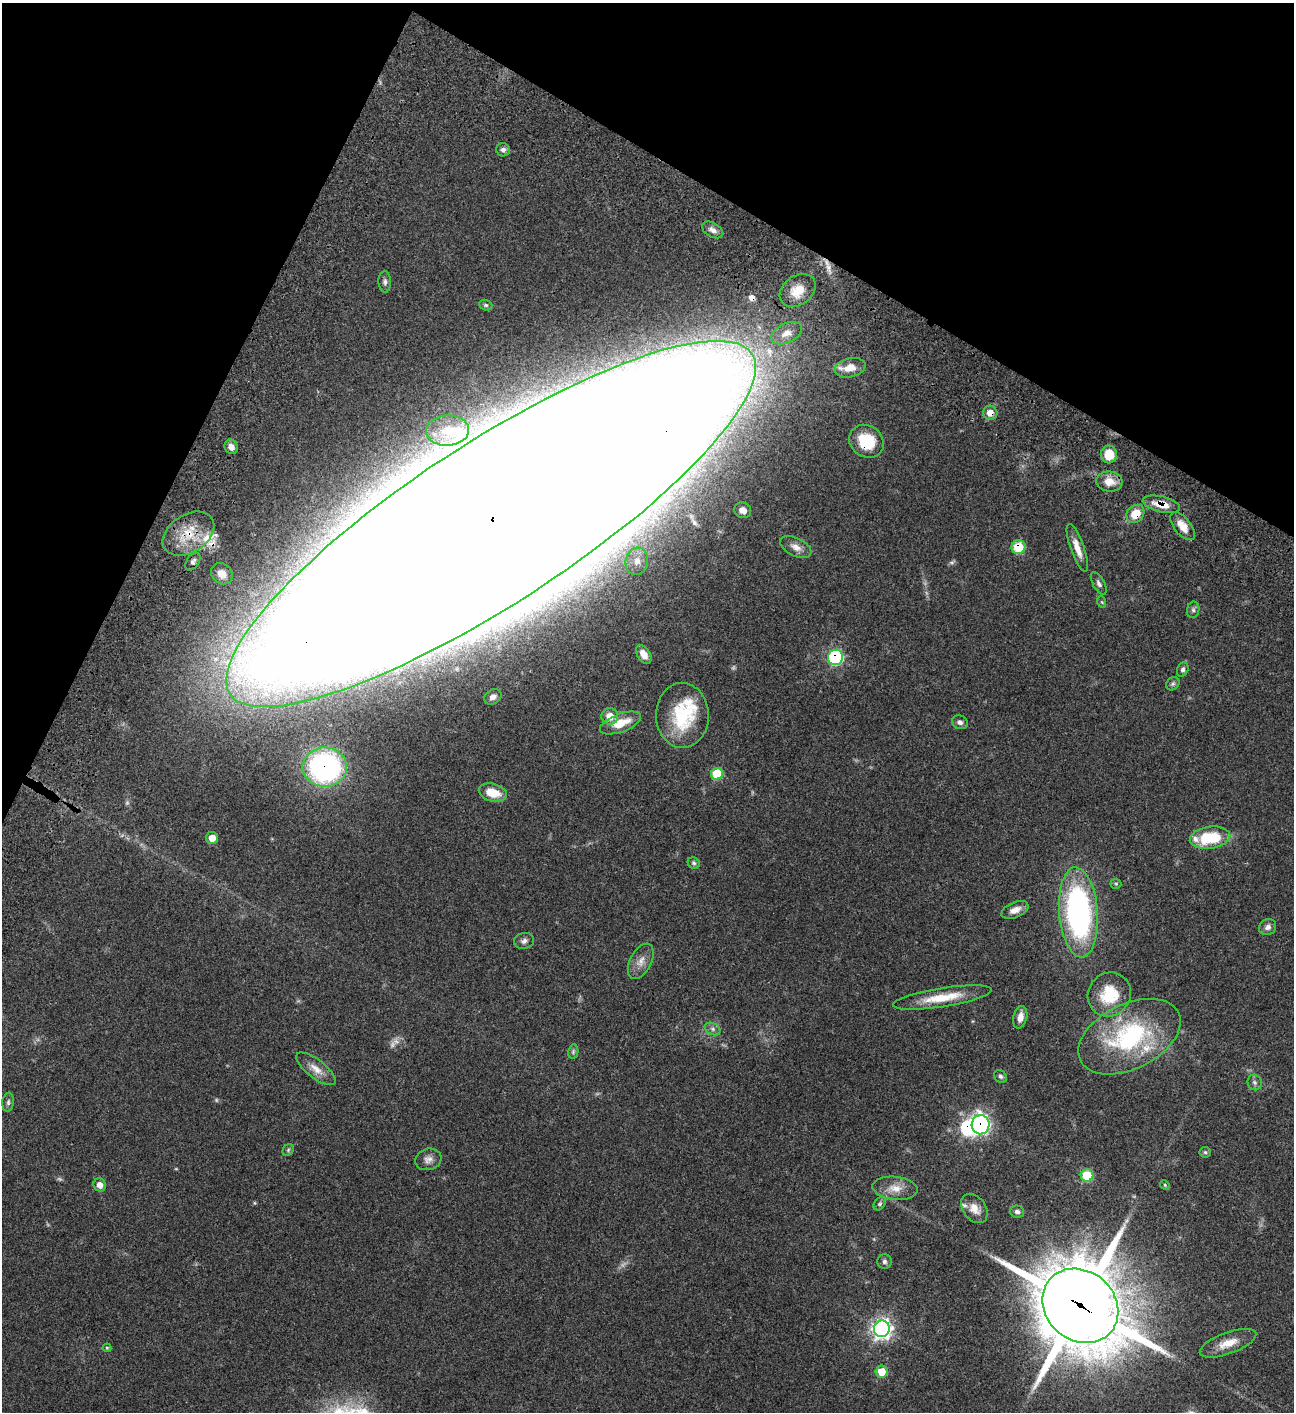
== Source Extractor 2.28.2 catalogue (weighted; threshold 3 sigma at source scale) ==
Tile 2 of 4 x 4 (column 2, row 1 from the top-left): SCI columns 1799-3090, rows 4432-5841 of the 6051 x 6048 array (HDU 1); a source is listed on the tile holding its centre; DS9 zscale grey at full resolution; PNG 1296 x 1414 px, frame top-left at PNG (2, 3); each listed source drawn as its Kron ellipse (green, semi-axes under 4 px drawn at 4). Shown black and unused: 23% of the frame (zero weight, under 3 of 4 exposures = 13% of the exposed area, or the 3 px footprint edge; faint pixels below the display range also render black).
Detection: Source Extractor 2.28.2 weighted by HDU 2 'WHT'; one run over the whole footprint, this tile lists its part. Background 0.0654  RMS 0.0058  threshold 0.0262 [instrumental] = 3 sigma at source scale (4.5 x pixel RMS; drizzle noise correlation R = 1.50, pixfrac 1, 0.05/0.05 arcsec/px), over >= 5 px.
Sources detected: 87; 3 too faint to see at this stretch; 2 inside a brighter object's white glare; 1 cosmic-ray / hot-pixel residue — neither listed nor drawn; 5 inside a brighter listed object's ellipse — not listed separately; the other 76 listed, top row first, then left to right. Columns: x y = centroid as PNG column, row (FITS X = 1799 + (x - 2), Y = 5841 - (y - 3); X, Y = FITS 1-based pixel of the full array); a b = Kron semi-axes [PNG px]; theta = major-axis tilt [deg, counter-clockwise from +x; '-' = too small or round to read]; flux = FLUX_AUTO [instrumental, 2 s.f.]
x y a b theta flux
503 150 7 6 - 1.9
713 230 11 7 -30 3
385 282 10 6 -88 1.9
798 290 19 14 37 11
486 305 7 5 -21 1.1
786 333 16 10 25 5.9
850 368 15 9 12 7.7
990 413 7 7 - 4.7
448 431 21 15 3 13
866 441 18 15 -37 18
231 447 7 6 - 3.5
1109 454 9 8 - 10
1109 481 13 10 -6 7.3
1161 504 19 8 -13 8.1
743 510 9 7 -21 4.1
1135 514 10 8 46 9.9
491 524 312 80 33 16000
1183 526 16 8 -52 6.3
188 534 28 18 33 18
796 547 17 9 -27 4.3
1018 547 7 6 - 19
1077 548 25 7 -71 6.3
637 561 14 11 74 7.4
193 562 10 6 57 1.8
222 574 11 10 - 4.8
1099 583 12 5 -61 1.9
1102 602 6 3 -71 0.56
1193 610 8 6 78 1.5
644 655 10 6 -57 5.1
836 657 8 7 - 60
1183 670 7 5 66 1.5
1173 684 7 6 - 1.2
493 697 9 7 34 3.1
682 715 32 26 -88 33
610 716 8 8 - 6.7
960 722 8 6 -21 2
620 723 22 9 20 11
325 767 22 19 -2 130
717 774 6 5 - 22
493 793 14 8 -16 11
212 838 6 6 - 6
1210 838 20 11 7 26
694 863 6 5 - 1.1
1116 884 5 5 - 0.77
1015 910 14 7 23 4.4
1078 912 45 19 -85 140
1268 927 9 8 - 2.4
524 941 10 7 16 2.1
641 961 19 10 62 5.4
1109 994 22 21 - 18
942 997 50 9 9 17
1020 1017 11 7 76 4.4
713 1029 8 5 -27 1.6
1129 1037 55 32 26 71
573 1052 7 5 79 1.1
316 1069 24 9 -38 6.1
1000 1076 7 5 -44 1.3
1255 1082 8 7 - 1.6
8 1102 9 5 83 1.3
980 1125 10 9 - 160
288 1150 6 5 - 0.87
1205 1152 6 5 - 0.86
428 1159 13 10 17 3.5
1087 1175 6 6 - 21
100 1185 6 6 - 3.6
1165 1185 5 4 - 0.59
895 1188 22 11 -6 7.6
880 1204 7 5 49 1.1
974 1208 16 11 -53 5.9
1017 1212 7 6 - 1.9
884 1262 7 7 - 1.5
1080 1306 40 34 -41 4900
882 1329 8 8 - 240
1228 1343 30 10 20 9.1
107 1348 4 4 - 0.54
882 1372 6 6 - 12
Overlapping masked pixels (flux is a lower limit): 11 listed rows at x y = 990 413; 866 441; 1161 504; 1135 514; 491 524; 188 534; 1018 547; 836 657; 325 767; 980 1125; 1080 1306